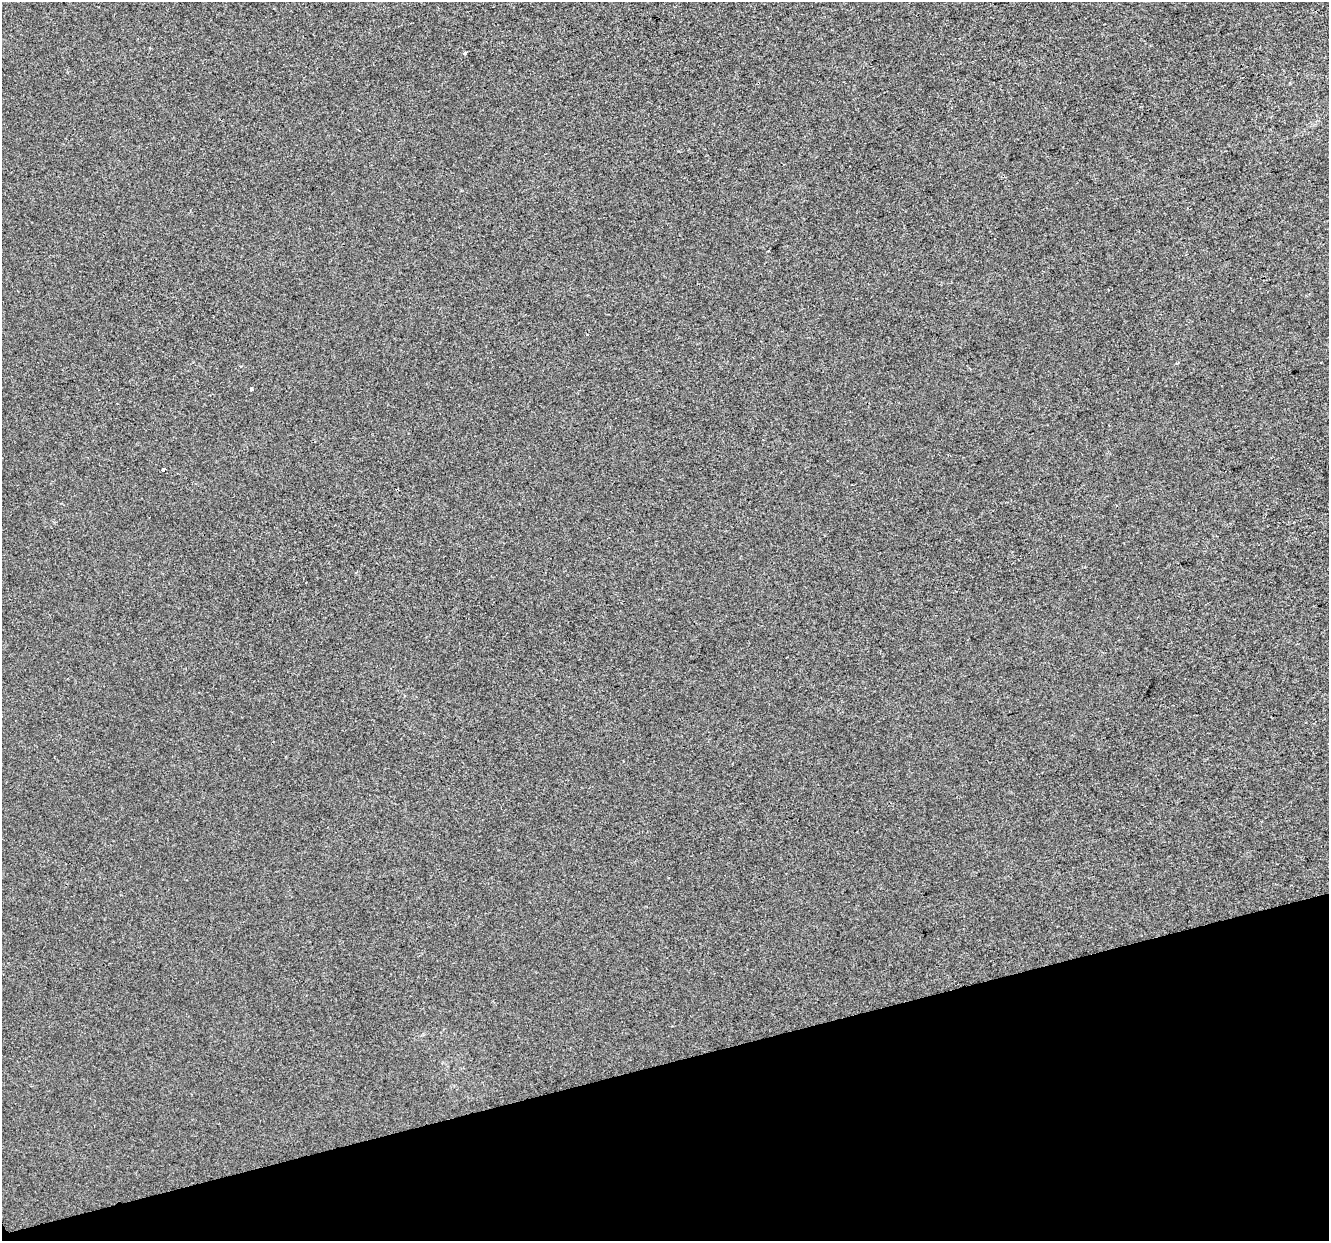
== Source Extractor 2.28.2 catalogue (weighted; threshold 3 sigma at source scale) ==
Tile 14 of 4 x 4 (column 2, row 4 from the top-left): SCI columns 1328-2654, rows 110-1348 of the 5308 x 5123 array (HDU 1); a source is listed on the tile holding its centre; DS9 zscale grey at full resolution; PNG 1331 x 1243 px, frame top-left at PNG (2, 2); no overlay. Shown black and unused: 14% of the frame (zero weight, under 2 of 3 exposures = <1% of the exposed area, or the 3 px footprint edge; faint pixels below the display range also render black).
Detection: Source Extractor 2.28.2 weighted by HDU 2 'WHT'; one run over the whole footprint, this tile lists its part. Background -8.58e-04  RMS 0.0056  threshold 0.0252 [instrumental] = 3 sigma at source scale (4.5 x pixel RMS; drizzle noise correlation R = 1.50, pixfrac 1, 0.0396/0.0396 arcsec/px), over >= 5 px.
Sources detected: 3; all 3 listed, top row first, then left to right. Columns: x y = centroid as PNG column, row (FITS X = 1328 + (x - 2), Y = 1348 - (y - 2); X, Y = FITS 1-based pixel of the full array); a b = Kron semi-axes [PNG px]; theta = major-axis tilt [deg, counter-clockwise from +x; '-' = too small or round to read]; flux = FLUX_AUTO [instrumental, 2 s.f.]
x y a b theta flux
465 53 4 4 - 0.72
251 389 3 3 - 1.2
163 469 3 3 - 3.2